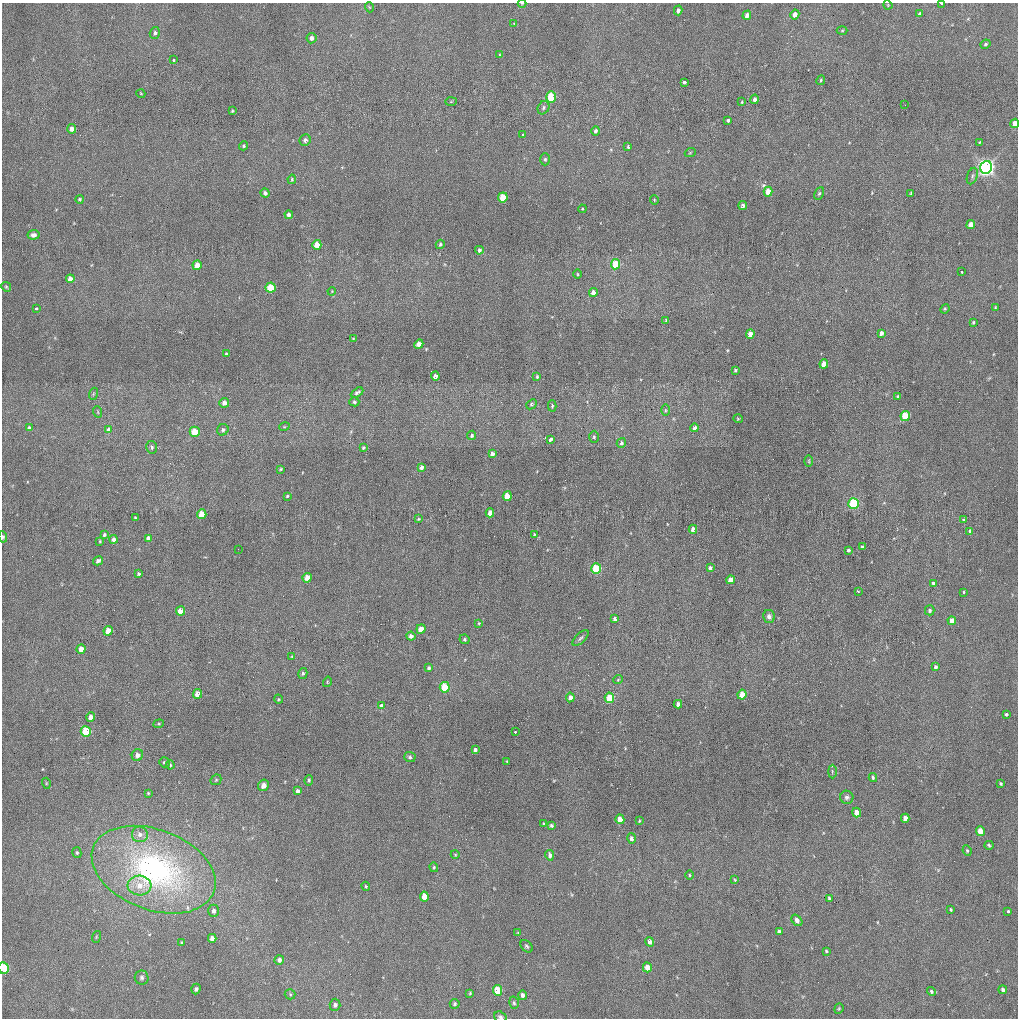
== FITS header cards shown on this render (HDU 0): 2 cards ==
NAXIS1  =                 1016 / length of data axis 1
NAXIS2  =                 1016 / length of data axis 2

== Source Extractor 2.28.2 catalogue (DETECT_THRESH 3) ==
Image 1016 x 1016 px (HDU 0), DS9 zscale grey, 1 PNG px = 1 image px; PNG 1020 x 1020 px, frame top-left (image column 1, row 1016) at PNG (2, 3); each listed source drawn as its Kron ellipse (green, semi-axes under 4 px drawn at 4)
Background 33.7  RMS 3.9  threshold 11.7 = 3 sigma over >= 5 px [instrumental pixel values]
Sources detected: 229; all 229 listed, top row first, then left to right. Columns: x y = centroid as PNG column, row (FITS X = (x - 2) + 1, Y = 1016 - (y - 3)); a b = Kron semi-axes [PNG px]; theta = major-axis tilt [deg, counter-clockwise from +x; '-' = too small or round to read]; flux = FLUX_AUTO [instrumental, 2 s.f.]
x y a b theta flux
522 3 4 3 - 310
941 3 3 2 - 1400
888 5 5 3 - 210
369 7 5 3 - 200
678 10 5 4 - 870
920 13 3 3 - 3700
795 14 5 4 - 1800
747 15 5 4 - 1300
514 24 4 2 - 170
842 30 5 3 - 260
155 33 6 5 - 610
311 38 5 5 - 1100
985 44 5 3 - 340
499 55 4 3 - 200
173 60 3 3 - 1200
821 80 5 3 - 350
684 82 3 3 - 5600
141 94 4 3 - 200
551 97 5 5 - 12000
755 99 4 4 - 690
451 102 6 4 2 310
742 102 4 3 - 260
905 105 2 2 - 190
544 108 7 5 60 530
232 111 3 3 - 280
728 120 3 3 - 8200
1015 123 5 4 - 2200
72 129 5 4 - 1400
596 131 5 4 - 650
523 135 3 3 - 290
305 140 6 5 - 890
979 142 3 3 - 220
244 146 4 4 - 330
628 147 4 3 - 350
690 153 5 3 - 230
545 159 6 5 - 450
986 167 6 6 - 91000
972 176 8 5 70 650
292 179 5 3 - 310
768 192 5 4 - 3900
265 193 4 4 - 700
819 193 6 4 62 420
911 193 4 3 - 290
503 197 5 4 - 5900
79 199 4 4 - 340
654 200 4 4 - 250
743 206 4 3 - 770
582 209 4 3 - 230
289 215 4 4 - 1000
971 225 4 4 - 2200
34 235 6 4 7 850
440 244 5 4 - 420
317 245 5 4 - 4000
479 250 4 3 - 590
615 264 5 4 - 6200
197 265 5 4 - 3600
962 272 3 2 - 930
577 274 4 3 - 260
70 279 4 4 - 1700
6 287 5 4 - 330
270 288 5 5 - 6900
332 291 4 3 - 210
593 292 4 4 - 1600
995 307 3 2 - 170
36 308 3 3 - 1100
945 309 5 4 - 290
666 320 4 3 - 260
973 322 4 3 - 340
881 333 4 3 - 940
750 334 5 4 - 2400
353 339 3 3 - 280
419 344 5 4 - 1300
226 354 4 3 - 320
824 364 4 4 - 3200
735 370 3 3 - 390
435 376 4 4 - 1100
537 377 3 3 - 310
357 392 7 4 31 610
93 394 6 4 71 300
898 397 4 3 - 320
354 402 5 4 - 480
224 403 5 4 - 1200
531 404 6 4 42 370
552 406 5 4 - 380
665 410 6 4 -90 290
98 412 6 3 -72 280
905 416 5 4 - 11000
738 419 5 3 - 220
284 427 5 3 - 250
29 428 4 3 - 570
695 428 4 3 - 880
109 430 3 3 - 13000
223 430 6 5 - 660
195 432 5 5 - 6100
472 435 5 4 - 500
594 437 6 5 - 440
551 439 4 3 - 5900
621 443 5 4 - 550
152 447 6 5 - 590
363 448 3 3 - 340
492 454 4 4 - 910
809 461 6 4 -89 260
421 467 4 4 - 810
280 469 3 2 - 280
287 496 4 3 - 260
507 496 5 4 - 4200
853 504 5 5 - 19000
490 513 4 4 - 1800
202 514 5 4 - 4900
135 517 3 2 - 190
418 519 4 3 - 240
963 520 3 3 - 1200
693 529 4 3 - 1100
970 531 4 3 - 600
104 535 4 3 - 390
534 535 4 3 - 250
3 537 6 4 -83 370
148 538 4 4 - 960
114 539 4 4 - 730
100 541 3 3 - 260
862 547 3 3 - 9000
238 549 2 2 - 130
848 550 3 3 - 7100
98 561 5 3 - 810
710 568 4 3 - 680
596 569 5 5 - 15000
139 574 3 3 - 440
307 578 5 4 - 2500
730 580 4 4 - 1900
933 583 3 3 - 4000
858 591 3 2 - 180
964 592 3 3 - 1300
930 610 5 5 - 550
180 611 4 4 - 2600
769 616 6 6 - 960
615 619 4 3 - 890
952 621 4 4 - 2000
479 623 4 4 - 240
421 629 5 4 - 2500
108 631 5 4 - 3400
411 636 4 4 - 740
580 638 10 5 43 620
465 639 5 5 - 410
81 649 4 4 - 2200
292 656 3 3 - 220
935 667 4 3 - 510
429 668 3 3 - 470
303 673 5 4 - 420
618 679 5 3 - 200
327 682 5 3 - 210
445 687 5 5 - 9800
197 694 5 4 - 2200
742 695 5 4 - 3000
570 697 5 4 - 1200
609 698 5 4 - 7300
278 699 5 3 - 240
678 704 4 4 - 960
381 705 3 3 - 5000
1006 714 3 3 - 2300
91 717 5 4 - 1900
159 724 5 4 - 330
86 731 5 5 - 11000
515 732 3 2 - 1500
475 750 4 3 - 590
137 755 6 5 - 1300
410 757 6 5 - 460
507 761 3 2 - 190
164 762 5 5 - 490
170 765 4 4 - 320
832 771 7 3 -90 330
873 778 4 3 - 390
216 780 6 4 44 380
309 780 5 3 - 380
46 783 5 3 - 240
1001 784 3 3 - 330
263 785 6 5 - 1300
298 791 4 3 - 790
148 793 4 4 - 270
847 797 6 6 - 750
857 813 5 4 - 2000
905 818 4 4 - 1500
620 819 5 4 - 3200
639 821 3 3 - 260
543 824 3 3 - 340
551 825 3 3 - 450
980 831 5 4 - 3200
140 834 8 7 - 1400
632 838 5 4 - 1000
989 845 4 3 - 380
967 850 5 4 - 310
77 853 5 4 - 440
455 854 4 3 - 200
550 855 5 4 - 880
434 867 5 4 - 320
154 870 64 40 -21 74000
689 875 4 3 - 250
735 880 4 3 - 240
140 886 12 10 -3 3300
366 886 4 3 - 270
424 896 5 4 - 3400
829 898 3 3 - 360
951 910 4 3 - 330
214 911 6 5 - 870
1008 911 3 3 - 2400
797 920 6 4 -52 980
779 931 4 3 - 650
518 933 4 4 - 260
96 937 6 3 73 290
212 938 4 4 - 1400
650 942 5 4 - 1200
182 943 4 3 - 420
527 946 7 5 -49 470
826 951 3 3 - 270
279 960 5 5 - 970
647 967 5 4 - 2900
3 968 6 5 - 12000
142 978 7 7 - 710
196 989 5 4 - 630
497 990 5 4 - 8200
1003 990 4 3 - 560
931 991 5 4 - 500
470 993 4 4 - 290
290 994 5 5 - 420
522 995 5 4 - 850
514 1003 6 4 -74 490
455 1004 5 5 - 490
335 1005 6 5 - 910
839 1009 5 4 - 310
500 1017 6 5 - 630
At the frame edge (FLAGS 8, measured only in part): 6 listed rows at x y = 522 3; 941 3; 1015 123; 3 537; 3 968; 500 1017

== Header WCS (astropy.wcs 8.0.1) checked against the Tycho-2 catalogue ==
Header WCS as astropy/WCSLIB reads it (applying the file's SIP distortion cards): RA---SIN-SIP/DEC--SIN-SIP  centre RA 14:03:51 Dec +29:56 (210.96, +29.93 deg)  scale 2.77 x 2.74 arcsec/px (non-square pixels)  FOV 47.0' x 46.4'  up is +26 deg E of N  parity normal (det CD < 0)
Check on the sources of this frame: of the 60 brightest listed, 18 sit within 3.4 arcsec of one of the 33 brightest Tycho-2 stars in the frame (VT <= 12.86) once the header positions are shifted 0.47 arcsec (0.47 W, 0.00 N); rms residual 1.14 arcsec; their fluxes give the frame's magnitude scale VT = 21.26 - 2.5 log10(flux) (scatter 0.28 mag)
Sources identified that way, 18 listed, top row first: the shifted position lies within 3.4 arcsec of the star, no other Tycho-2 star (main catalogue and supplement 1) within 6.8 arcsec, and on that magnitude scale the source's flux lands within +1.5 / -3 mag of the star's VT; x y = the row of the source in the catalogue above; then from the Tycho-2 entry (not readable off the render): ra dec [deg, ICRS J2000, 3 dp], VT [Tycho-2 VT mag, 2 dp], TYC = Tycho-2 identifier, HIP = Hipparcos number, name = IAU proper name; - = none
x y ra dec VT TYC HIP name
551 97 211.093 +30.226 11.83 2545-973-1 - -
986 167 210.717 +30.326 9.19 2545-741-1 68627 -
503 197 211.092 +30.141 11.89 2545-811-1 - -
270 288 211.242 +30.000 11.68 2545-864-1 - -
824 364 210.770 +30.137 12.42 2545-1068-1 - -
195 432 211.246 +29.876 11.77 2012-878-1 - -
507 496 210.971 +29.939 12.12 2012-951-1 - -
853 504 210.692 +30.051 11.49 2545-988-1 - -
307 578 211.100 +29.815 12.71 2012-767-1 - -
180 611 211.187 +29.749 12.56 2012-822-1 - -
421 629 210.988 +29.819 12.17 2012-461-1 - -
108 631 211.237 +29.710 12.16 2012-701-1 - -
445 687 210.947 +29.787 12.10 2012-868-1 - -
609 698 210.812 +29.836 12.26 2012-945-1 - -
86 731 211.216 +29.634 12.11 2012-544-1 - -
980 831 210.465 +29.870 12.53 2012-953-1 - -
212 938 211.036 +29.536 12.06 2012-1123-1 - -
497 990 210.790 +29.597 11.17 2012-1004-1 - -